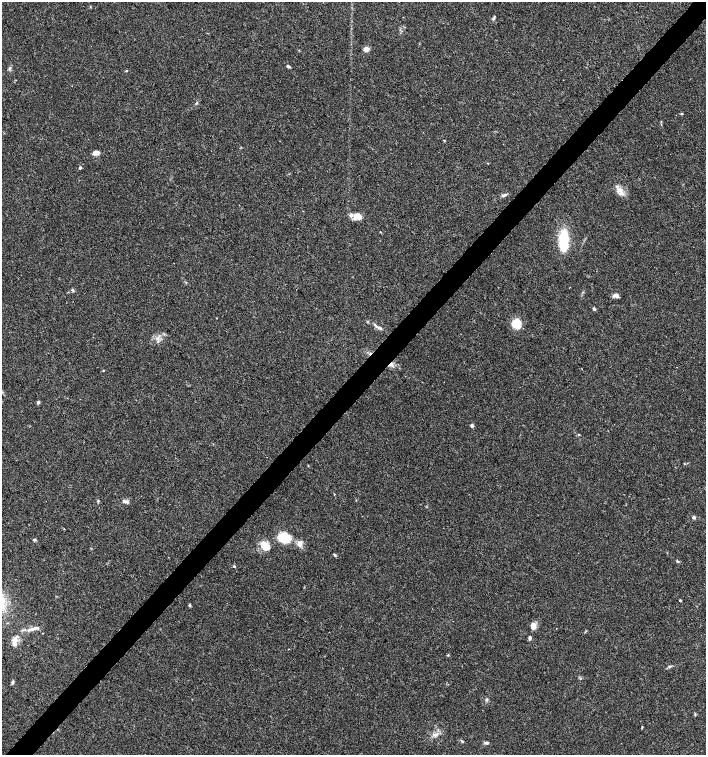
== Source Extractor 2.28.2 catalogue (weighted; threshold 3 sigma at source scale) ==
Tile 7 of 4 x 4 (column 3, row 2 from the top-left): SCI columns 2977-4384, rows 3014-4518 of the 6020 x 6026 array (HDU 1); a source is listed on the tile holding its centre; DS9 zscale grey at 2 x 2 block average (1 PNG px = mean of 2 x 2 image px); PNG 708 x 757 px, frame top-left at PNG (2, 2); no overlay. Shown black and unused: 4% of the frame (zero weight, under 3 of 4 exposures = <1% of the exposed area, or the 3 px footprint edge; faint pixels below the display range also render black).
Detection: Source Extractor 2.28.2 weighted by HDU 2 'WHT'; one run over the whole footprint, this tile lists its part. Background 0.0333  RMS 0.0033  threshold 0.0149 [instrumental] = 3 sigma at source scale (4.5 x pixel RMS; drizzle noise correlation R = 1.50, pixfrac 1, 0.0396/0.0396 arcsec/px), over >= 5 px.
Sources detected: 55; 1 cosmic-ray / hot-pixel residue — not listed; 2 inside a brighter listed object's ellipse — not listed separately; the other 52 listed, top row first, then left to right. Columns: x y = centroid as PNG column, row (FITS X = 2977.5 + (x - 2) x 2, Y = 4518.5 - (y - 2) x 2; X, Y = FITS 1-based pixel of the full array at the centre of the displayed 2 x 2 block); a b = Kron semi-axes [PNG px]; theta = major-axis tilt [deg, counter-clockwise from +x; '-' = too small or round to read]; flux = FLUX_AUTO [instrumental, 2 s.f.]
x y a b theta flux
494 17 6 3 64 1.2
366 49 3 3 - 16
288 66 5 2 - 1.4
9 68 5 4 - 1.3
126 71 3 2 - 0.52
196 103 4 2 - 0.7
682 114 3 3 - 0.65
444 140 3 2 - 0.5
96 153 8 5 13 4.1
80 168 3 3 - 1.1
620 191 14 6 -49 6
504 195 7 3 26 2
358 216 10 9 - 6.7
380 232 3 2 - 0.38
563 241 21 8 89 36
72 290 5 3 - 1
616 295 6 4 -16 3.4
594 309 4 3 - 1.2
516 323 10 10 - 13
381 328 3 2 - 0.81
157 338 6 3 -24 1.8
158 342 3 2 - 0.62
391 365 6 5 - 2.7
103 371 3 2 - 0.43
38 402 4 3 - 1.3
472 425 2 2 - 4.4
579 434 3 2 - 0.45
308 466 3 2 - 0.41
98 501 4 3 - 0.7
126 501 10 4 -10 2.3
694 517 2 2 - 3.1
284 538 10 7 -13 30
34 540 5 3 - 0.95
300 543 9 7 49 3.8
266 546 10 10 - 8.8
335 555 5 2 - 0.85
677 561 4 3 - 0.87
234 566 2 2 - 1.4
680 601 2 2 - 1.2
190 605 4 3 - 0.85
533 626 9 6 -85 4.1
32 629 12 4 13 4.5
529 638 5 3 - 1.4
15 639 12 7 52 5.4
448 655 3 2 - 0.53
669 666 4 3 - 1
12 682 6 3 67 1.3
487 699 3 2 - 0.68
642 727 4 2 - 0.56
435 735 4 3 - 1.5
462 741 4 3 - 0.87
486 742 6 4 -3 1.3
Overlapping masked pixels (flux is a lower limit): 1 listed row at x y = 391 365